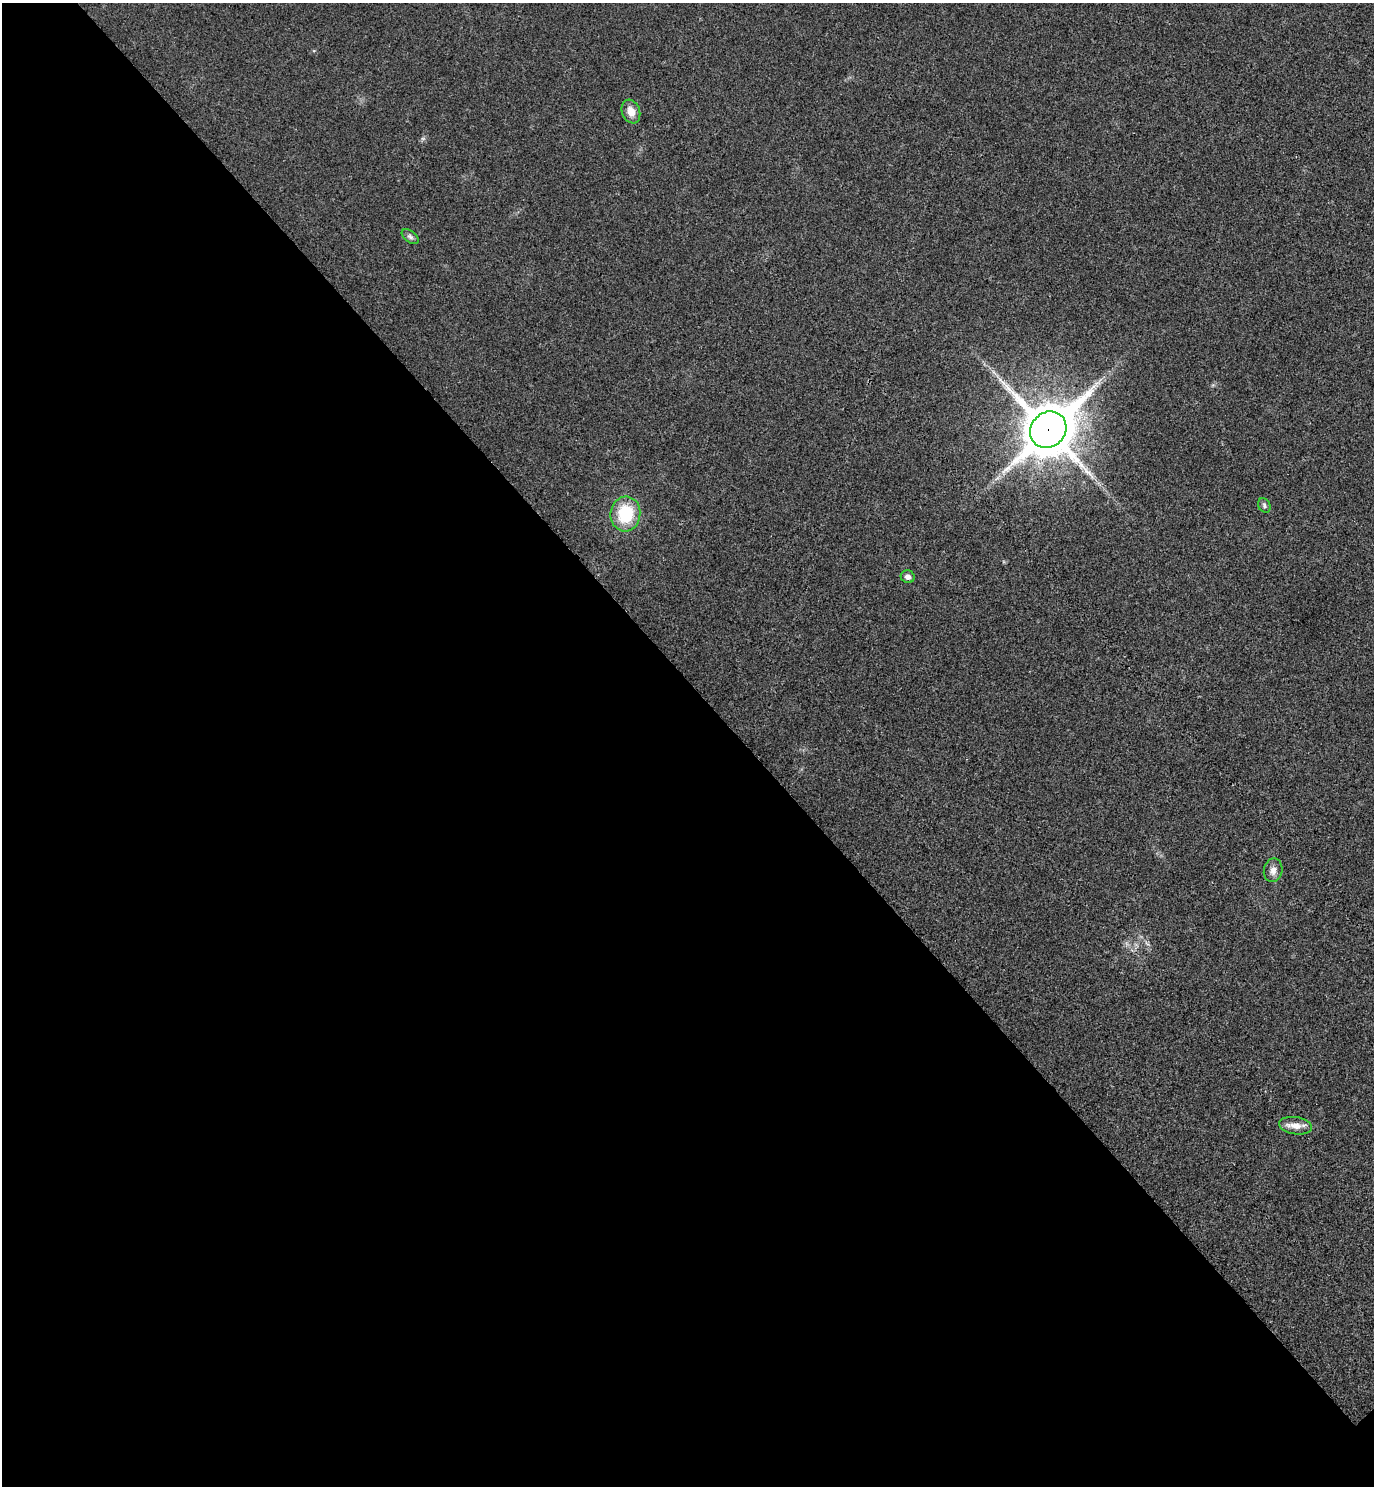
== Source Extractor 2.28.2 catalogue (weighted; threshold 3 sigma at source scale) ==
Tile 9 of 4 x 4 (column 1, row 3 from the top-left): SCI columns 200-1571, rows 1532-3015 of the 6024 x 6027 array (HDU 1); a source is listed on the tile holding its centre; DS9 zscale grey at full resolution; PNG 1376 x 1488 px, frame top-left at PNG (2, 3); each listed source drawn as its Kron ellipse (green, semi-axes under 4 px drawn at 4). Shown black and unused: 54% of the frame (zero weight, under 3 of 4 exposures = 6% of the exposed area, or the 3 px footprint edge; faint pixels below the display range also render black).
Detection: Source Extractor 2.28.2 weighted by HDU 2 'WHT'; one run over the whole footprint, this tile lists its part. Background 0.0284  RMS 0.0063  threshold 0.0283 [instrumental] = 3 sigma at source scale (4.5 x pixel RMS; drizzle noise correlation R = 1.50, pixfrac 1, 0.05/0.05 arcsec/px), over >= 5 px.
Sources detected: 9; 1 long thin detection or spike segment (spike, bleed or trail) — neither listed nor drawn; the other 8 listed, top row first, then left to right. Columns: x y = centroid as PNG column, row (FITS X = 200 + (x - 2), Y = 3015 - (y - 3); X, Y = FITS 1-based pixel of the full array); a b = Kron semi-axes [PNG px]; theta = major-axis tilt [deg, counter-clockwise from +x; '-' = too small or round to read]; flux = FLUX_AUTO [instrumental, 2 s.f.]
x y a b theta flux
631 111 12 9 -69 6.5
410 237 10 5 -37 1.8
1048 430 19 17 44 3100
1264 505 7 6 - 1.5
625 514 17 15 84 28
908 577 7 6 - 2.4
1273 870 12 9 79 3.6
1295 1126 17 8 -9 5.7
Overlapping masked pixels (flux is a lower limit): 1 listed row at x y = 1048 430